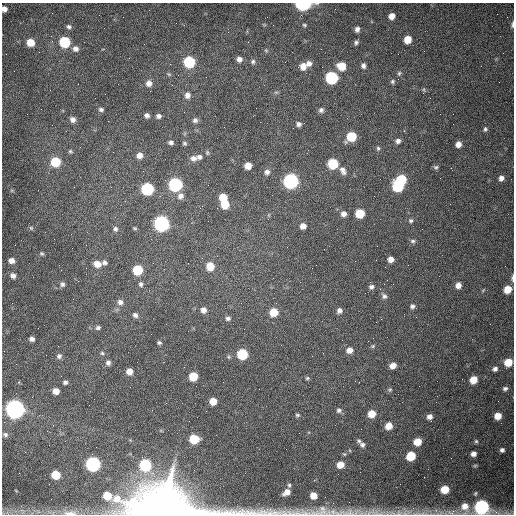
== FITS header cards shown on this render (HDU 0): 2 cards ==
NAXIS1  =                  512 /fastest changing axis
NAXIS2  =                  512 /next to fastest changing axis

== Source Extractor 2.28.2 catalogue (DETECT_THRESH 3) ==
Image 512 x 512 px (HDU 0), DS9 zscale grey, 1 PNG px = 1 image px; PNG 516 x 516 px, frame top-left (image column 1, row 512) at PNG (2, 3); no overlay
Background 1540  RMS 24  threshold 72.2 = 3 sigma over >= 5 px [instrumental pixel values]
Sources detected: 150; all 150 listed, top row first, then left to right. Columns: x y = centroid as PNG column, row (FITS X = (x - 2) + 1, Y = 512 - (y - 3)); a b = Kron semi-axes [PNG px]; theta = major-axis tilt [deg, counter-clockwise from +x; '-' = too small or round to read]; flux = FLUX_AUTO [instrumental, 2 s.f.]
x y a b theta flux
303 4 8 5 1 2.7e+05
4 9 5 5 - 6.9e+03
392 16 6 6 - 1.1e+04
512 24 7 3 85 3.6e+03
304 25 5 4 - 2.1e+03
69 27 6 5 - 3.7e+03
357 29 6 5 - 6.2e+03
247 31 4 3 - 1.7e+03
407 39 6 6 - 2.4e+04
30 42 7 6 - 2.5e+04
65 42 7 7 - 9.7e+04
356 42 6 5 - 3.6e+03
75 49 8 7 - 7.5e+03
239 59 5 5 - 7.1e+03
253 61 6 6 - 3.5e+03
189 62 7 7 - 1.3e+05
309 63 7 7 - 7.7e+03
303 66 8 7 - 1.3e+04
341 66 7 6 - 3.2e+04
363 66 6 5 - 5.4e+03
399 73 6 5 - 3.0e+03
331 78 7 7 - 2.0e+05
393 81 6 5 - 3.0e+03
149 83 7 7 - 9.0e+03
105 94 2 2 - 8.9e+02
187 95 7 6 - 8.3e+03
101 109 6 5 - 4.0e+03
321 110 6 6 - 4.8e+03
147 115 6 5 - 5.0e+03
158 116 5 5 - 5.0e+03
73 119 7 6 - 7.1e+03
195 120 7 7 - 4.8e+03
298 124 7 6 - 5.7e+03
485 129 6 5 - 3.1e+03
404 131 2 2 - 1.1e+03
351 137 7 6 - 6.0e+04
398 141 6 6 - 5.7e+03
171 142 6 5 - 4.5e+03
184 143 6 5 - 2.6e+03
458 144 5 5 - 9.9e+03
378 148 6 4 77 2.6e+03
70 151 6 5 - 2.5e+03
207 153 6 4 -72 2.3e+03
140 155 6 6 - 1.1e+04
199 157 8 7 - 5.5e+03
193 158 8 7 - 8.1e+03
55 162 7 6 - 6.2e+04
333 164 7 6 - 8.7e+04
248 166 6 6 - 1.8e+04
436 167 6 5 - 2.9e+03
343 170 10 7 -65 8.1e+03
267 172 7 7 - 6.0e+03
501 178 6 5 - 6.8e+03
401 179 6 6 - 7.2e+04
291 181 7 7 - 4.4e+05
175 184 7 7 - 2.7e+05
398 186 7 7 - 1.2e+05
147 189 7 7 - 2.0e+05
181 196 8 7 - 8.2e+03
223 197 6 6 - 2.7e+04
225 204 7 6 - 3.3e+04
360 213 6 6 - 4.7e+04
343 214 7 6 - 7.6e+03
411 221 6 6 - 3.2e+03
161 224 7 7 - 5.4e+05
303 226 6 5 - 8.6e+03
31 228 6 6 - 2.6e+03
135 228 5 4 - 1.8e+03
115 229 6 6 - 4.1e+03
413 241 7 5 0 3.8e+03
42 253 5 5 - 2.6e+03
202 258 2 2 - 7.9e+02
391 259 6 5 - 9.5e+03
11 261 7 6 - 8.4e+03
104 263 5 5 - 4.1e+03
97 264 8 6 -13 1.4e+04
210 266 7 6 - 3.3e+04
137 270 6 6 - 6.9e+04
13 276 7 6 - 6.8e+03
273 278 2 2 - 7.1e+02
513 278 9 3 89 4.1e+03
62 284 6 5 - 4.2e+03
141 284 6 5 - 3.8e+03
458 285 6 6 - 1.1e+04
371 287 7 6 - 4.9e+03
507 289 6 5 - 2.7e+04
483 290 6 4 20 1.7e+03
384 296 8 6 -49 5.2e+03
120 302 7 6 - 6.7e+03
412 306 6 6 - 4.6e+03
203 310 6 6 - 9.6e+03
339 311 6 6 - 5.8e+03
274 312 7 7 - 3.2e+04
135 315 6 5 - 4.7e+03
228 318 7 6 - 4.5e+03
381 319 2 2 - 9.5e+02
98 328 6 5 - 3.4e+03
32 339 5 4 - 5.3e+03
159 343 4 3 - 2.5e+03
373 346 6 5 - 2.4e+03
349 350 6 6 - 1.1e+04
102 353 5 4 - 2.2e+03
242 354 7 6 - 1.0e+05
59 356 6 6 - 4.7e+03
508 362 7 6 - 2.9e+04
108 363 6 6 - 5.0e+03
393 366 6 5 - 1.2e+04
495 369 7 6 - 5.0e+03
129 371 6 5 - 1.3e+04
193 376 6 6 - 4.3e+04
307 378 6 5 - 2.4e+03
473 380 6 6 - 2.4e+04
65 382 5 4 - 3.8e+03
505 389 6 5 - 4.2e+03
390 390 6 5 - 2.8e+03
56 391 6 5 - 1.2e+04
213 401 6 5 - 2.4e+04
15 409 8 7 - 1.3e+06
339 410 7 6 - 4.3e+03
372 414 6 6 - 2.4e+04
297 415 6 5 - 2.6e+03
498 416 6 6 - 1.8e+04
430 417 6 5 - 7.6e+03
389 426 6 6 - 2.0e+04
5 435 7 6 - 3.9e+03
194 439 7 6 - 6.1e+04
359 441 7 5 -42 3.7e+03
476 441 5 5 - 2.5e+03
417 442 6 6 - 2.7e+04
362 445 7 6 - 4.5e+03
502 450 5 4 - 4.6e+03
473 454 5 4 - 7.1e+03
411 456 7 6 - 5.0e+04
93 464 7 7 - 4.1e+05
145 465 7 7 - 1.6e+05
340 465 6 6 - 2.1e+04
56 475 6 6 - 4.2e+04
289 485 6 5 - 2.9e+03
445 489 6 6 - 3.3e+04
287 492 8 6 33 1.2e+04
313 495 6 5 - 1.8e+04
316 498 3 3 - 5.2e+03
465 507 13 10 -74 1.8e+04
482 507 8 7 - 3.5e+05
164 509 39 15 -3 1.0e+07
376 512 25 7 -9 1.8e+04
451 512 13 7 -6 1.0e+04
70 513 17 5 -2 1.1e+04
399 513 9 8 - 7.7e+03
418 513 14 3 0 6.7e+03
At the frame edge (FLAGS 8, measured only in part): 10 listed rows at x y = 303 4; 4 9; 512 24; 513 278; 482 507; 164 509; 376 512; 451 512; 70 513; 399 513